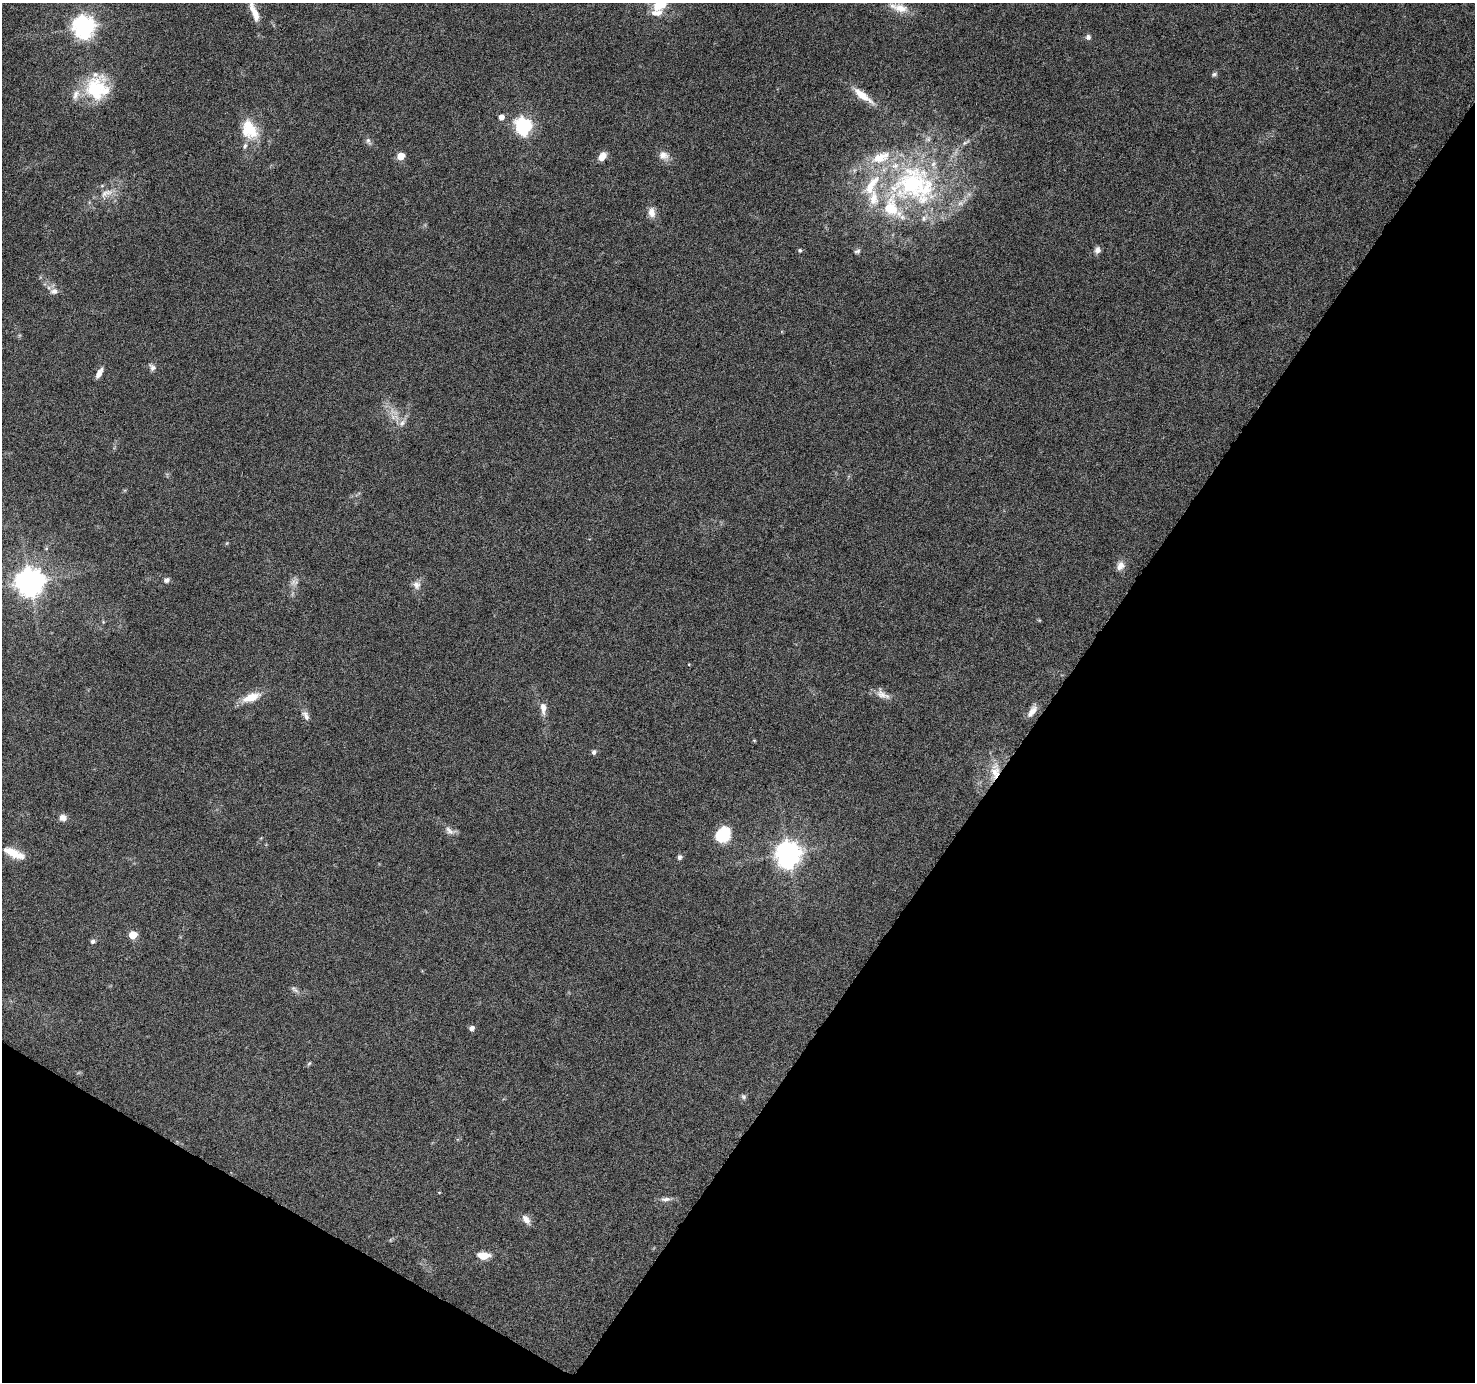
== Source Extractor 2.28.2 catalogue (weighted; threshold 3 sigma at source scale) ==
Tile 15 of 4 x 4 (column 3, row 4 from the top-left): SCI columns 2953-4425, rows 255-1634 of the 5898 x 5963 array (HDU 1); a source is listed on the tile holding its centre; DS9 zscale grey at full resolution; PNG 1477 x 1384 px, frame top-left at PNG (2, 3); no overlay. Shown black and unused: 33% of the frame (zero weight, under 6 of 12 exposures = <1% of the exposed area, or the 3 px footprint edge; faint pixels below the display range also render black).
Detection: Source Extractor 2.28.2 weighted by HDU 2 'WHT'; one run over the whole footprint, this tile lists its part. Background 0.053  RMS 0.0026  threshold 0.0106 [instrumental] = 3 sigma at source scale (4.09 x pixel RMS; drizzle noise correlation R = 1.36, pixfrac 0.8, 0.0396/0.0396 arcsec/px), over >= 5 px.
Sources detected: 65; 12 inside a brighter listed object's ellipse — not listed separately; the other 53 listed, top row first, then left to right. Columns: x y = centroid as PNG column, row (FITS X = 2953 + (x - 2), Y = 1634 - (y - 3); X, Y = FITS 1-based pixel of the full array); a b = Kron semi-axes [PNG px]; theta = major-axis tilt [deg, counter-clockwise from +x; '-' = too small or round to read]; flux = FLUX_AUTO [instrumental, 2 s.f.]
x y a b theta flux
659 5 31 15 37 6.2
901 8 21 11 -12 3.5
255 14 32 8 -73 3.8
84 27 8 7 - 170
1088 37 7 7 - 0.7
1214 74 8 5 1 0.48
95 89 35 25 74 13
863 96 31 8 -37 4.3
501 117 5 5 - 1.6
523 126 7 6 - 70
249 129 25 17 -60 8
368 141 10 6 -68 0.76
966 142 13 4 30 0.78
663 155 14 11 -19 1.9
401 156 5 5 - 5.3
602 156 10 7 56 2.1
914 185 70 57 -15 58
106 193 21 9 21 2.6
652 212 14 9 -80 1.7
800 250 5 4 - 0.34
1097 250 8 7 - 1
857 251 8 6 8 0.58
54 291 11 8 15 1.2
152 367 10 7 -57 0.86
99 373 10 5 61 1.7
402 423 12 7 50 1.3
227 543 6 4 71 0.25
1120 566 12 10 57 1.6
166 580 7 6 - 0.79
29 582 9 8 - 310
294 582 12 7 2 1.2
416 585 12 10 -71 1.5
882 694 20 9 -28 1.9
251 697 23 10 21 4.2
543 708 14 7 -86 1.8
1032 711 17 7 54 1.9
306 716 15 7 -62 1.2
594 752 7 6 - 0.6
995 771 24 12 86 4.5
63 818 8 7 - 1.4
449 830 15 7 -41 1.3
723 835 18 15 50 7.6
12 852 22 10 -25 3.7
788 853 9 8 - 240
680 857 6 5 - 0.71
133 935 5 5 - 7.4
93 941 6 6 - 0.55
294 989 13 4 -42 0.72
472 1028 5 5 - 1.1
743 1096 7 6 - 0.52
665 1199 15 6 3 1.1
526 1219 13 8 -52 1.5
483 1255 12 7 -1 3.4
Overlapping masked pixels (flux is a lower limit): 1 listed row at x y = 995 771
Isophote crosses this tile's border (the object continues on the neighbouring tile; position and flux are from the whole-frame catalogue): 2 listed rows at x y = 659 5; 255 14